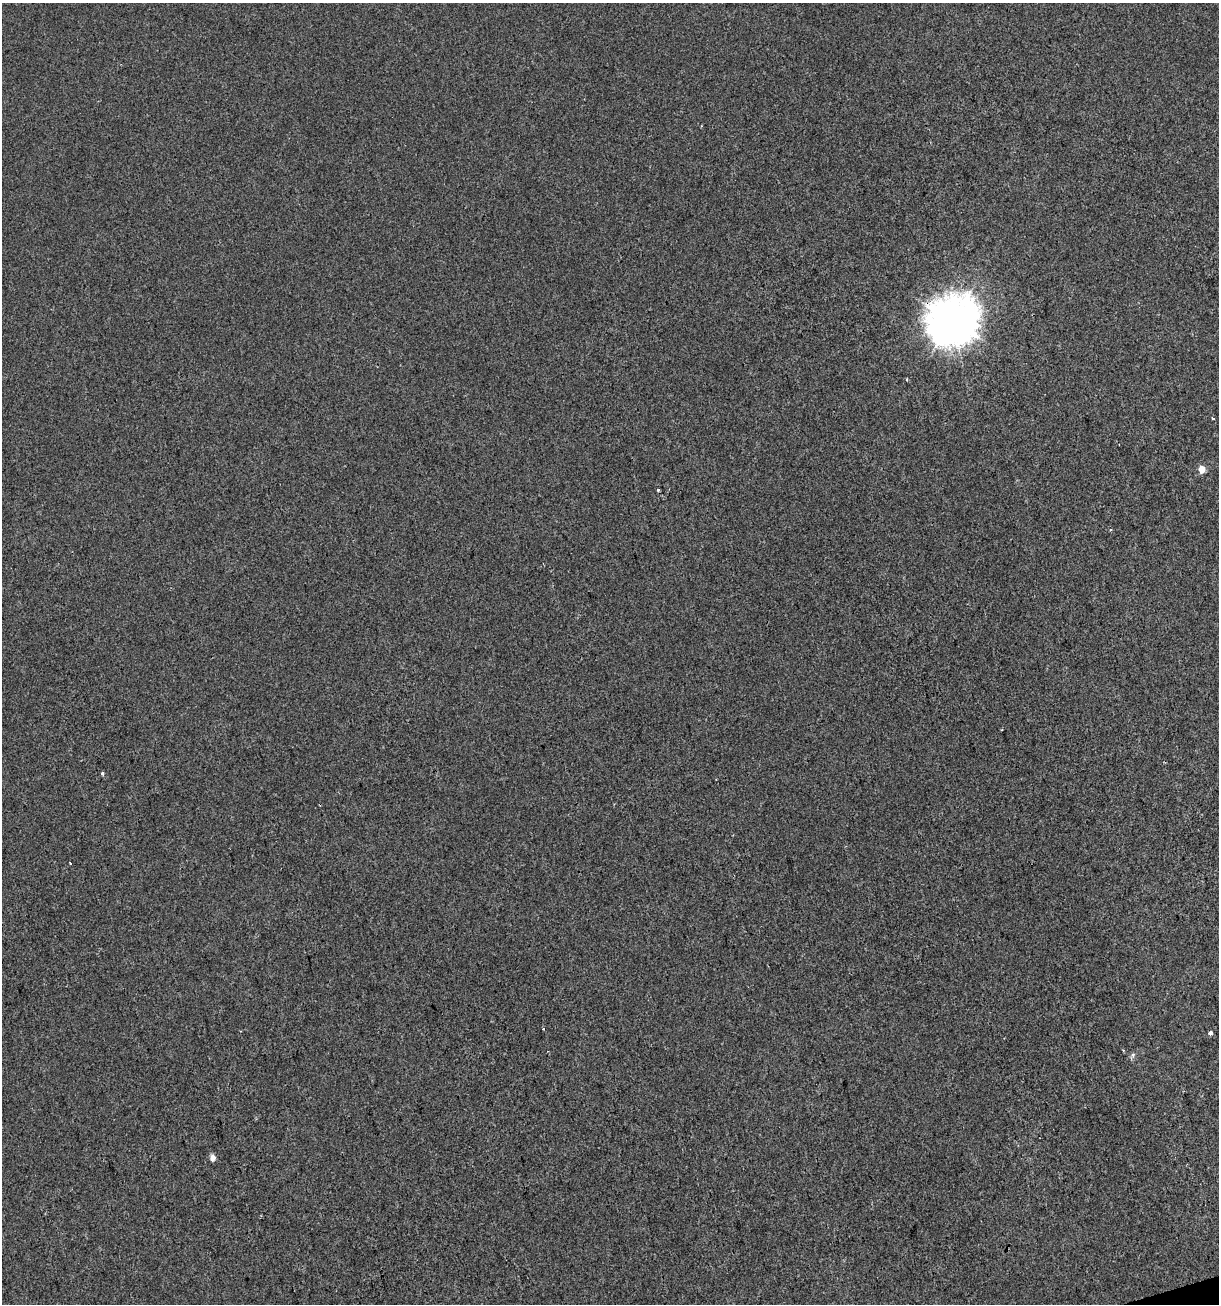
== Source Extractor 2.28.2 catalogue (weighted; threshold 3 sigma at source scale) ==
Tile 6 of 4 x 4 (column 2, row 2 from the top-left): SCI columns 1318-2534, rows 2607-3908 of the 5017 x 5211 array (HDU 1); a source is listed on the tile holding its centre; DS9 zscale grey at full resolution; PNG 1221 x 1306 px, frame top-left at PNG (2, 3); no overlay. Shown black and unused: <1% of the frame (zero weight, under 2 of 3 exposures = <1% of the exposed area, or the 3 px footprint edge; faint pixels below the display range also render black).
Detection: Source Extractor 2.28.2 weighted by HDU 2 'WHT'; one run over the whole footprint, this tile lists its part. Background -6.11e-04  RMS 0.0042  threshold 0.0187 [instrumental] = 3 sigma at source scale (4.5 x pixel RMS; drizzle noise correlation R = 1.50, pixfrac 1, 0.0396/0.0396 arcsec/px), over >= 5 px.
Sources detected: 11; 1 cosmic-ray / hot-pixel residue — not listed; the other 10 listed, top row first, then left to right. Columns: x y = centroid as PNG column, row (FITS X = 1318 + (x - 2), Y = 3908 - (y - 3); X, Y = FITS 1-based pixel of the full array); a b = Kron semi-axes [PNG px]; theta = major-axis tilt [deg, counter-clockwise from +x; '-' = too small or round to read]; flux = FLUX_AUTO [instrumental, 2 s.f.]
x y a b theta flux
952 320 17 16 - 1100
907 380 4 2 - 0.45
1213 418 4 3 - 0.44
1202 469 5 4 - 6.5
658 490 3 3 - 0.95
102 773 4 3 - 0.79
70 863 3 2 - 0.32
1210 1033 4 3 - 2.4
1133 1055 6 5 - 0.94
213 1157 5 4 - 3.5
Overlapping masked pixels (flux is a lower limit): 1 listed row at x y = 952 320